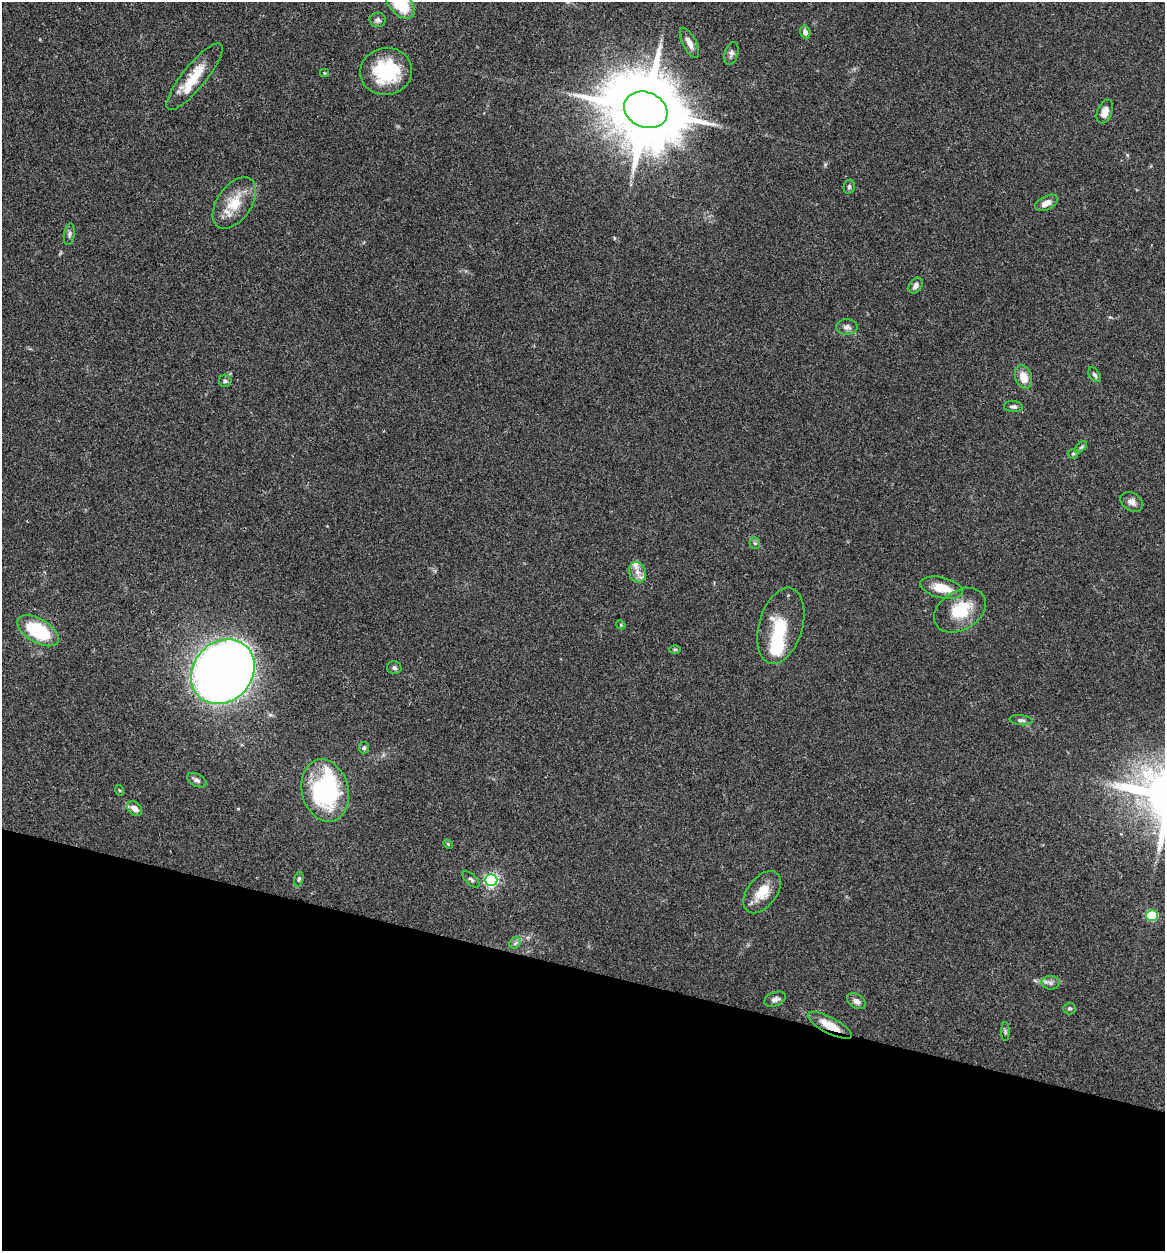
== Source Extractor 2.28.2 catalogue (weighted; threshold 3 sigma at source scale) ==
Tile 15 of 4 x 4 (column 3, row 4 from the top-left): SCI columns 2453-3615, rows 5-1253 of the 5024 x 5001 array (HDU 1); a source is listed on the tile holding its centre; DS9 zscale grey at full resolution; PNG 1167 x 1253 px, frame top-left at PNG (2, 2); each listed source drawn as its Kron ellipse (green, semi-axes under 4 px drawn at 4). Shown black and unused: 22% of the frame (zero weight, under 3 of 4 exposures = <1% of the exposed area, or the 3 px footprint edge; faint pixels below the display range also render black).
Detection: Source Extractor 2.28.2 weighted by HDU 2 'WHT'; one run over the whole footprint, this tile lists its part. Background 0.0777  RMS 0.0062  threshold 0.0278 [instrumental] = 3 sigma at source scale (4.5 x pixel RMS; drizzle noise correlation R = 1.50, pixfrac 1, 0.05/0.05 arcsec/px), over >= 5 px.
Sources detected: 57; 2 inside a brighter object's white glare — neither listed nor drawn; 3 inside a brighter listed object's ellipse — not listed separately; the other 52 listed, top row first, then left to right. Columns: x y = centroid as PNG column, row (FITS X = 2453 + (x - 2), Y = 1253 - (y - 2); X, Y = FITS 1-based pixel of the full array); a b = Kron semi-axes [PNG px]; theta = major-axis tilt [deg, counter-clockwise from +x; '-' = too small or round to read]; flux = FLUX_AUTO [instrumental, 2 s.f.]
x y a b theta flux
400 4 18 10 -47 25
378 20 8 7 - 2.3
805 32 6 5 - 2.7
689 43 17 6 -62 4.8
731 53 11 6 73 2.4
386 71 26 23 11 44
324 73 4 4 - 0.62
195 77 42 12 51 18
646 110 22 17 -23 8200
1105 112 12 7 68 4.8
849 187 7 5 76 1.3
234 203 29 17 55 17
1046 203 12 7 27 4.5
69 234 11 5 81 1.8
916 286 8 6 55 2.6
847 327 11 7 1 2.7
1095 375 8 5 -56 1.6
1023 377 12 8 -72 8.2
225 381 6 6 - 1.4
1013 407 9 5 -4 1.8
1081 447 7 4 44 1.1
1073 454 5 5 - 0.94
1132 502 12 9 -34 3.5
755 543 6 5 - 1
637 572 10 8 -65 4.4
942 588 22 10 -14 13
960 610 28 19 31 23
621 625 5 3 - 0.56
781 626 39 21 74 26
38 631 23 12 -30 41
675 649 6 4 0 0.77
394 668 7 6 - 1.6
223 672 34 29 47 740
1021 720 11 5 -6 1.7
364 748 6 5 - 1.2
197 780 10 6 -28 2.1
119 790 5 3 - 0.59
325 791 31 23 -77 84
135 809 8 6 -45 4.5
448 844 6 3 -45 0.64
299 879 7 4 75 1.1
471 880 11 5 -43 1.6
491 880 6 6 - 150
762 892 24 14 52 13
1152 915 6 5 - 53
515 943 6 5 - 1.4
1051 983 9 6 -1 2.1
775 999 11 7 23 2.6
856 1001 10 6 -33 3.1
1070 1008 6 6 - 1.2
830 1025 24 8 -28 11
1005 1031 9 3 -89 1
Overlapping masked pixels (flux is a lower limit): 1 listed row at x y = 830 1025
Isophote crosses this tile's border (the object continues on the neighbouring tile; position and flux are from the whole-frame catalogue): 1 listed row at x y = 400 4